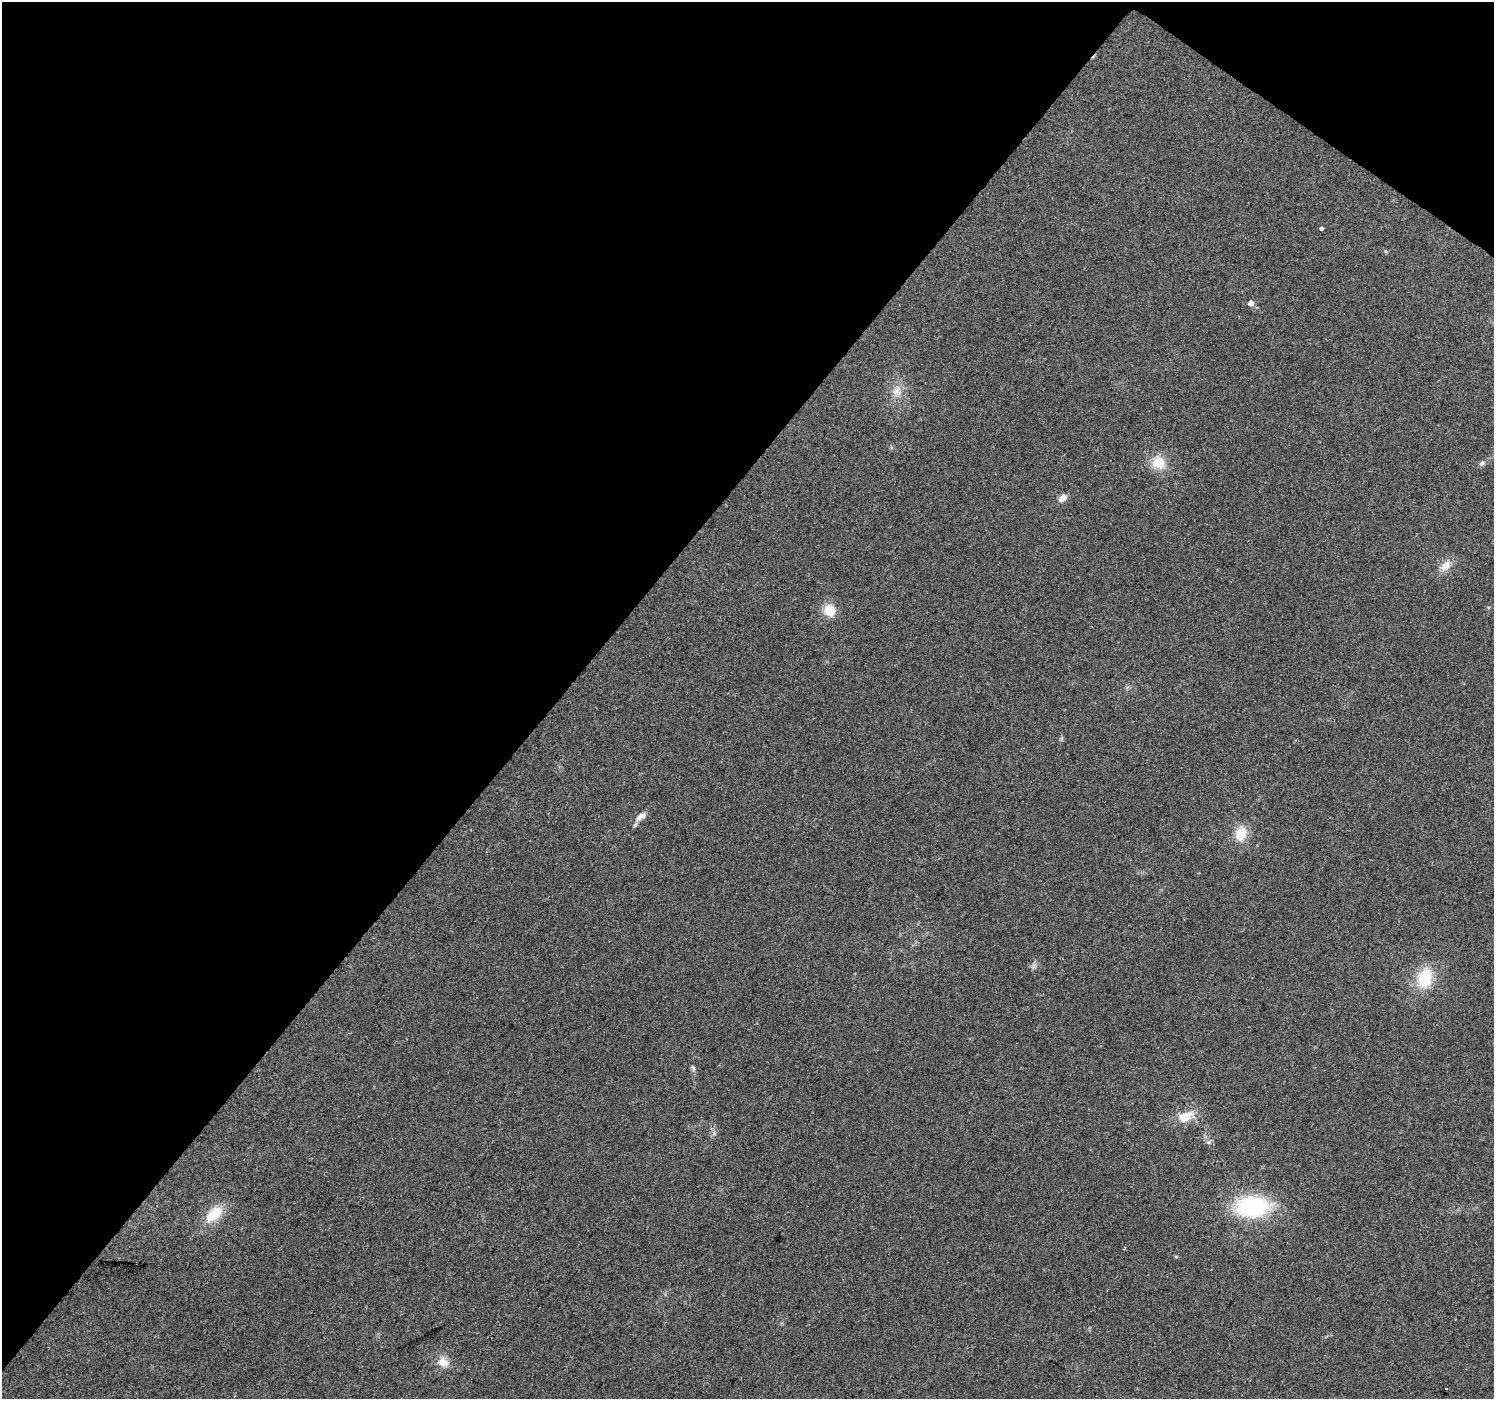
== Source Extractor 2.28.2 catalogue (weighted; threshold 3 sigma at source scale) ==
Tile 2 of 4 x 4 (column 2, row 1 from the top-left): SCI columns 1493-2984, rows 4370-5766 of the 5973 x 6011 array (HDU 1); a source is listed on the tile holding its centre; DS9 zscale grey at full resolution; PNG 1496 x 1401 px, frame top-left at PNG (2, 2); no overlay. Shown black and unused: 40% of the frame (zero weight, under 2 of 3 exposures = <1% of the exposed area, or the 3 px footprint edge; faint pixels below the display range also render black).
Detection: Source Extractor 2.28.2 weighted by HDU 2 'WHT'; one run over the whole footprint, this tile lists its part. Background 0.0867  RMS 0.0092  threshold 0.0416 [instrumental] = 3 sigma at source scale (4.5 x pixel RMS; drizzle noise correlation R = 1.50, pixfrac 1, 0.0396/0.0396 arcsec/px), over >= 5 px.
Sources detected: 17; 1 cosmic-ray / hot-pixel residue — not listed; the other 16 listed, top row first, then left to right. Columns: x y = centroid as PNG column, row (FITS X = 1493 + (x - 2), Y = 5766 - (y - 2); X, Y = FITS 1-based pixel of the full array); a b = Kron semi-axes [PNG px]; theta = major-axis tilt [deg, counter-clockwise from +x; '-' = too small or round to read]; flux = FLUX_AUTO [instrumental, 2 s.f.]
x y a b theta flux
1321 228 3 3 - 16
1251 303 5 5 - 5.3
897 391 15 13 -61 11
1158 462 16 15 - 19
1482 463 6 6 - 2
1063 498 9 7 40 6.8
1445 566 16 11 46 9.5
829 610 14 12 -57 16
641 816 14 7 34 7.2
1241 834 15 12 74 19
1425 978 25 17 73 33
693 1068 9 5 -77 2
1185 1117 19 12 26 17
1252 1207 36 22 2 90
214 1214 23 12 44 25
443 1362 15 11 -25 9.6